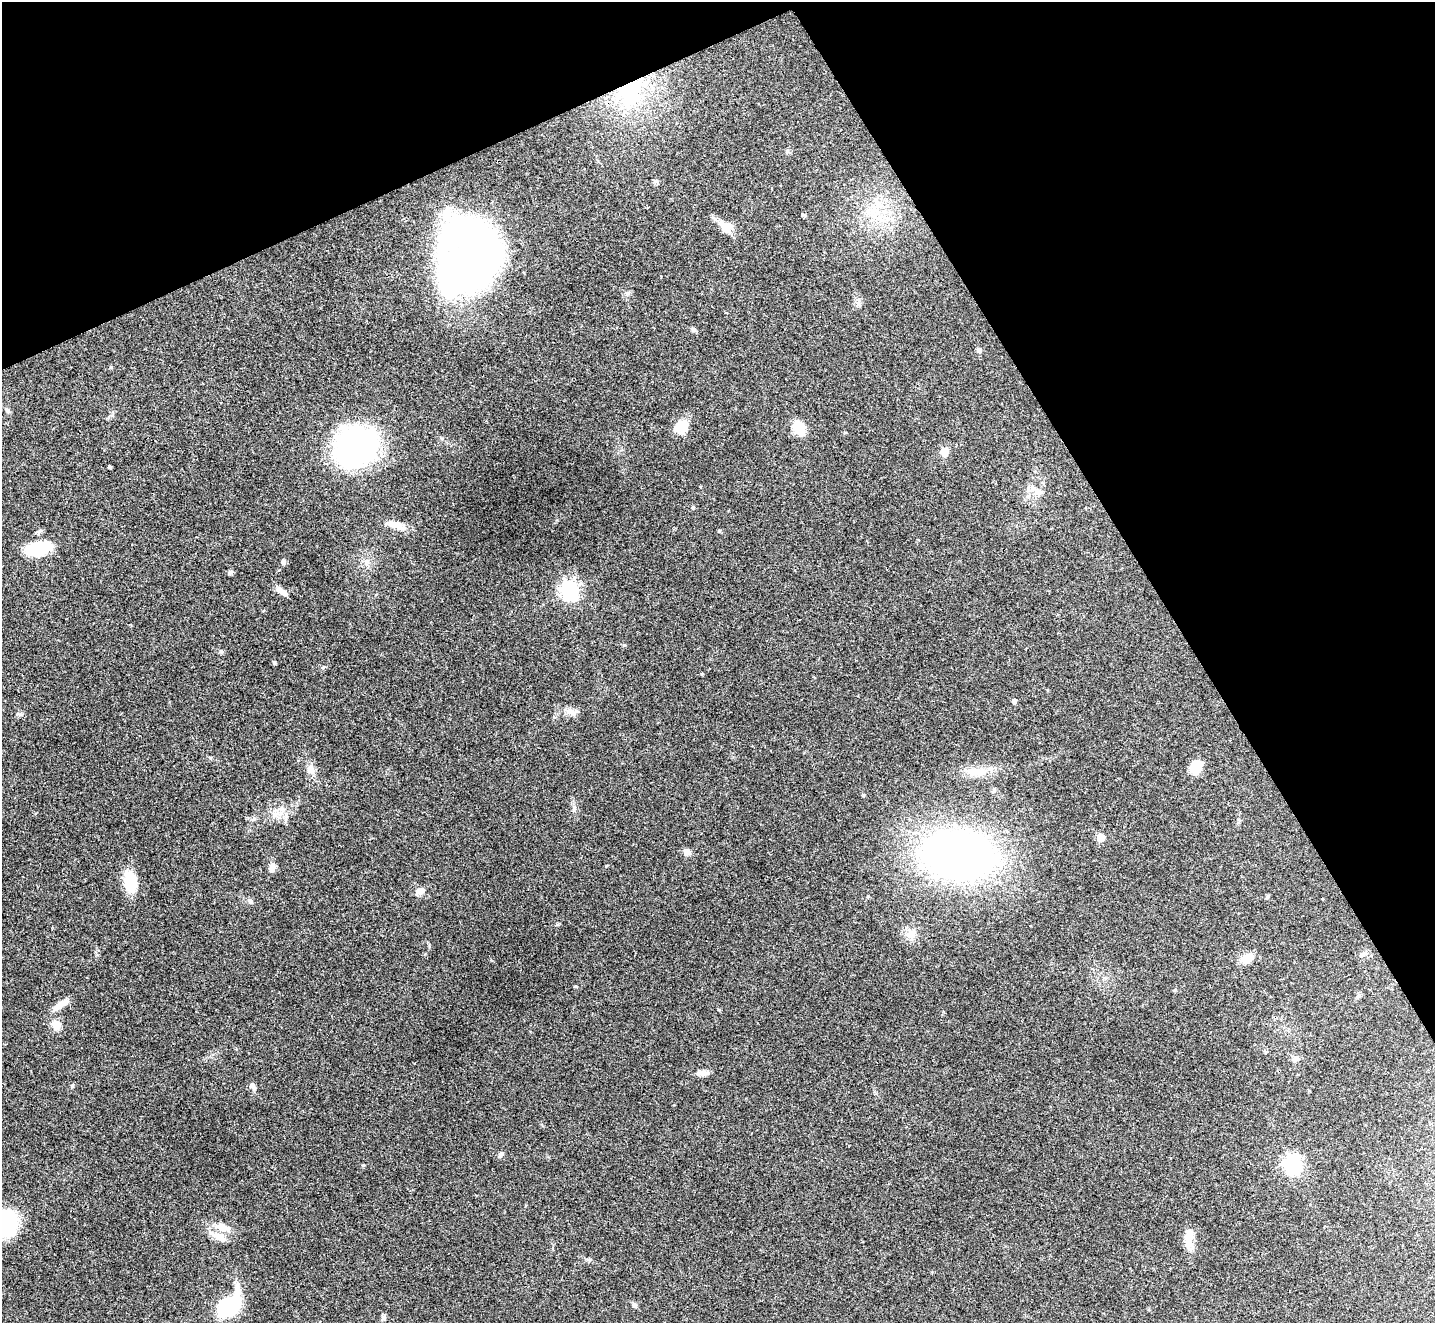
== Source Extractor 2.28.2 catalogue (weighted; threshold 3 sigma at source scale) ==
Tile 3 of 4 x 4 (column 3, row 1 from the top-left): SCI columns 2871-4303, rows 4119-5439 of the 5739 x 5730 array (HDU 1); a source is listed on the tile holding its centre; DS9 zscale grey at full resolution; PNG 1437 x 1325 px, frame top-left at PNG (2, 2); no overlay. Shown black and unused: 26% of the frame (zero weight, under 3 of 4 exposures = <1% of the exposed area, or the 3 px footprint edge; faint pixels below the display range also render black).
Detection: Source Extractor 2.28.2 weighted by HDU 2 'WHT'; one run over the whole footprint, this tile lists its part. Background 0.0993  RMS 0.0063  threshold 0.0284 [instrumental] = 3 sigma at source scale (4.5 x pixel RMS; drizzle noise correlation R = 1.50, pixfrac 1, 0.05/0.05 arcsec/px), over >= 5 px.
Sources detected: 68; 1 inside a brighter object's white glare — not listed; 3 inside a brighter listed object's ellipse — not listed separately; the other 64 listed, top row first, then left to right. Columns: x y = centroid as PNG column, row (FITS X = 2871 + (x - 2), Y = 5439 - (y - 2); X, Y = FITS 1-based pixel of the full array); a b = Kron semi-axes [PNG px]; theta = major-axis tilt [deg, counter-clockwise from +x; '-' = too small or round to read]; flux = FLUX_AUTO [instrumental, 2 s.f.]
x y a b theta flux
630 92 37 32 76 55
655 181 6 6 - 1.3
877 211 15 6 -47 6.2
725 227 18 12 -48 8
469 258 59 46 73 440
628 293 7 4 45 1.2
693 330 6 5 - 1.5
979 350 5 5 - 2.6
111 367 4 4 - 0.65
8 410 8 5 -41 1.3
682 426 17 16 - 9.2
799 428 13 9 -64 17
356 446 39 32 17 170
944 452 10 9 - 5.2
110 467 3 3 - 0.82
1038 492 11 9 -31 4.2
693 507 5 4 - 0.91
395 525 28 8 -16 7.1
719 530 5 4 - 0.75
36 549 25 15 10 24
366 561 10 7 71 3
283 562 5 5 - 1.9
230 572 6 5 - 1.4
569 590 8 7 - 240
283 592 9 7 -37 3.1
221 652 6 5 - 0.97
274 662 4 4 - 0.92
1014 701 5 5 - 1.9
572 712 13 5 -41 2.6
1196 767 13 10 55 14
310 769 10 8 -65 4.9
978 772 23 12 -3 9.8
994 790 7 5 64 1.2
574 809 10 6 84 2.2
274 814 7 4 -19 2
1101 837 5 5 - 16
686 852 8 8 - 3
959 855 56 37 1 430
272 868 10 7 76 4.1
131 882 21 12 -81 22
420 891 12 9 18 4.3
1267 897 6 4 46 0.88
1323 899 3 2 - 0.39
250 901 8 6 -44 1.7
910 934 12 11 - 5.3
1362 954 9 6 38 2.2
1247 958 15 10 28 7.9
1174 990 5 4 - 0.69
1358 996 7 4 71 1.1
60 1005 25 7 36 6
56 1025 6 5 - 26
1295 1059 11 6 21 2.1
704 1073 13 7 3 3.4
252 1086 11 6 -57 1.9
1309 1090 4 3 - 0.41
501 1154 8 6 46 1.6
1293 1164 8 7 - 230
363 1165 4 4 - 0.68
5 1224 22 19 56 73
223 1227 20 11 -15 8
1189 1236 21 11 81 8.3
635 1304 7 5 -30 1.2
229 1305 34 18 48 35
383 1317 8 5 -80 1.5
Overlapping masked pixels (flux is a lower limit): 1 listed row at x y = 630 92
Isophote crosses this tile's border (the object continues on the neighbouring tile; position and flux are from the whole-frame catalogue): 1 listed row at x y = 5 1224
Unlisted compact peaks at least as high as the median listed source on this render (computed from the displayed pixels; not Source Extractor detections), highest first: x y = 323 667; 20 715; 624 645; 72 1086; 701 674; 863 795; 254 819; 589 1260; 429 946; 845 432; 700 487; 858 304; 97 955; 787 151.